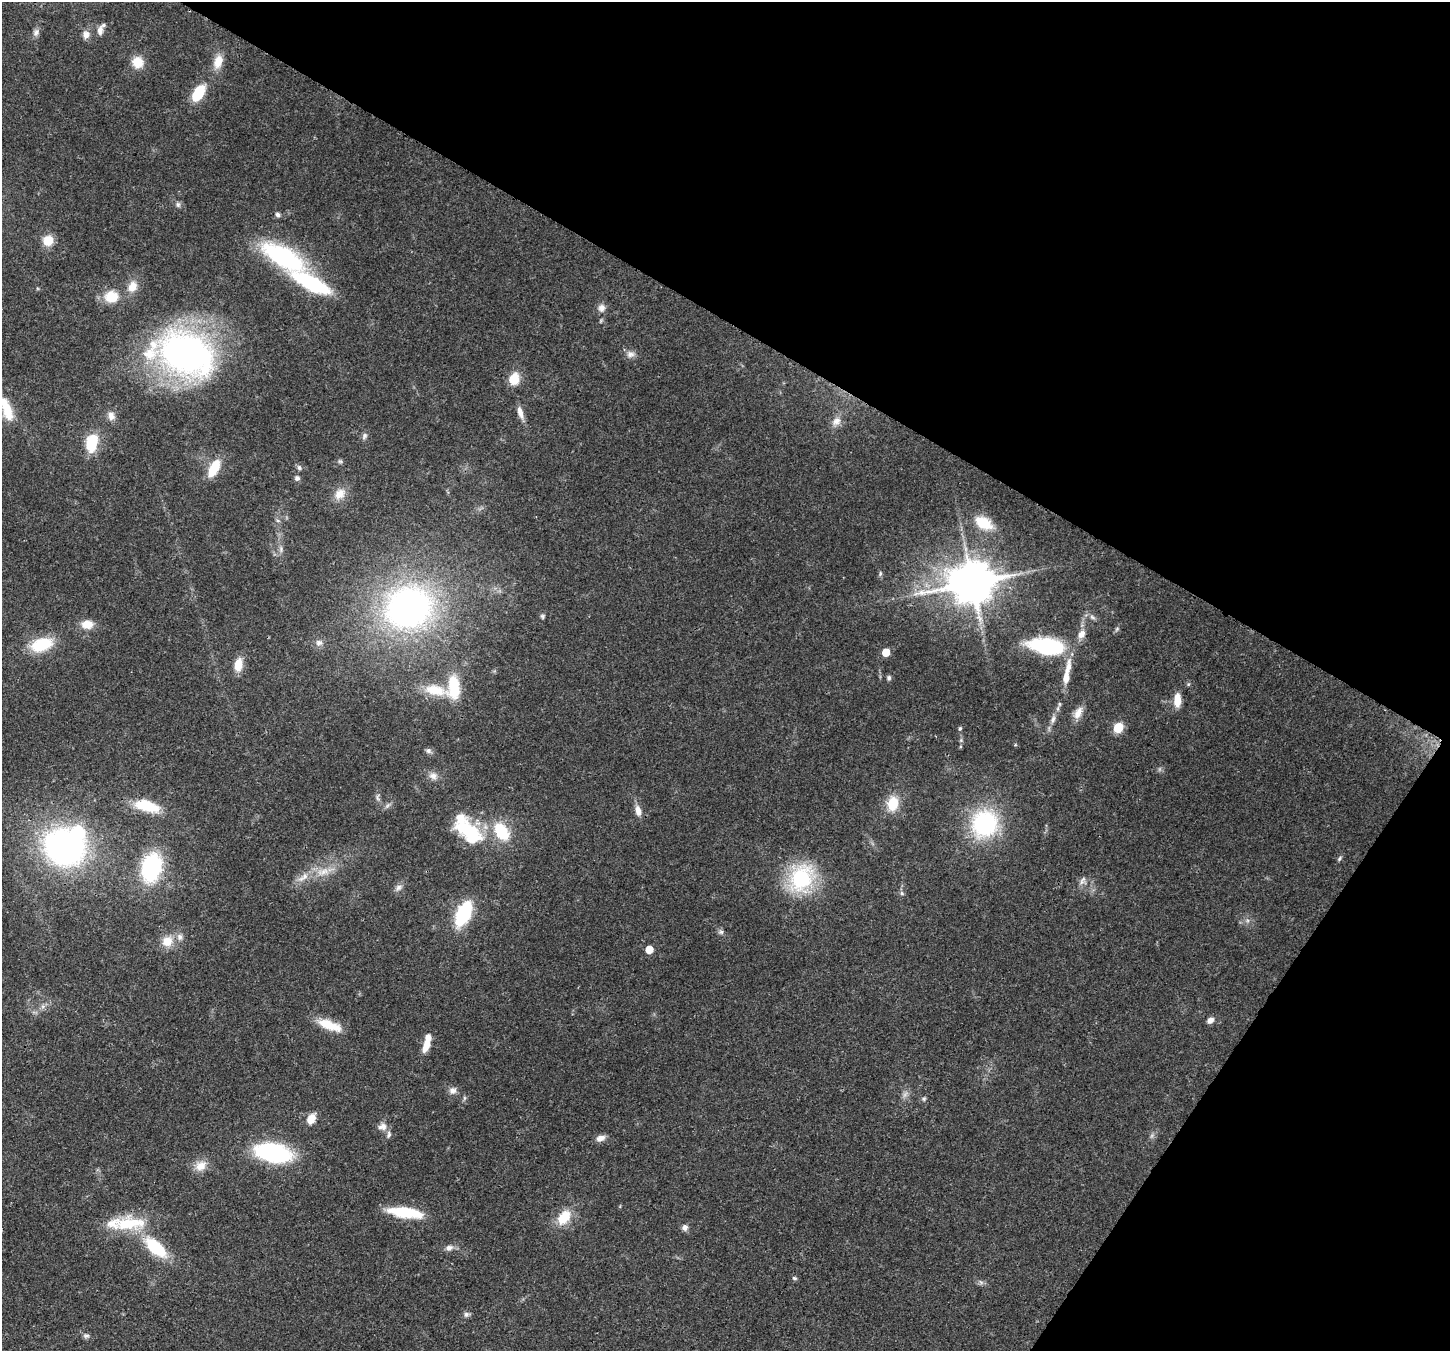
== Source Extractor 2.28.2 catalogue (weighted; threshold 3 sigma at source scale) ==
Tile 8 of 4 x 4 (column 4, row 2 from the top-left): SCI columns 4420-5867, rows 3057-4405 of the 5938 x 6042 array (HDU 1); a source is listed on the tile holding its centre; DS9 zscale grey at full resolution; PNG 1452 x 1353 px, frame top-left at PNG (2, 2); no overlay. Shown black and unused: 31% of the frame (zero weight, under 3 of 4 exposures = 8% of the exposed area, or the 3 px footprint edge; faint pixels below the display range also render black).
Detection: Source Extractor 2.28.2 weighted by HDU 2 'WHT'; one run over the whole footprint, this tile lists its part. Background 0.103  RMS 0.004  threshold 0.0181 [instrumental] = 3 sigma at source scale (4.5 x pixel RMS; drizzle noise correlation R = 1.50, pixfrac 1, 0.0396/0.0396 arcsec/px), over >= 5 px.
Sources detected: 112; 3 too faint to see at this stretch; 2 inside a brighter object's white glare — not listed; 8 inside a brighter listed object's ellipse — not listed separately; the other 99 listed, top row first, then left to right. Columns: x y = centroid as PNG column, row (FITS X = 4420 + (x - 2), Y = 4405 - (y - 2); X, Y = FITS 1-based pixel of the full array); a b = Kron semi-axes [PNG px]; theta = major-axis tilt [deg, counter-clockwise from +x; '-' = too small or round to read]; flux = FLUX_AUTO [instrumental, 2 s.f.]
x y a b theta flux
100 31 11 6 82 2.3
36 32 10 7 81 1.6
86 34 10 9 - 2.4
137 62 13 13 - 6.2
218 62 19 11 73 5.5
198 93 18 10 58 13
178 204 8 6 -78 1.2
277 215 5 5 - 1.5
48 240 11 11 - 6.1
283 257 39 16 -30 64
312 283 36 12 -28 44
132 286 15 11 64 5.2
111 297 17 15 9 9.1
601 308 11 10 - 2.5
186 354 60 43 -26 160
630 354 13 10 -1 2.4
514 379 14 11 73 7.1
7 409 31 13 -75 10
520 413 16 6 -72 3.3
111 416 12 9 -75 2.7
836 421 15 10 51 3.3
364 436 10 6 59 1.3
92 443 16 10 78 17
340 461 6 6 - 0.76
214 468 17 8 63 13
299 468 7 6 - 1.1
297 478 7 7 - 1.1
340 494 15 12 44 5.2
278 520 7 4 -19 0.77
984 523 25 14 -30 11
281 549 11 6 -85 1.6
880 573 7 4 90 0.7
972 583 15 12 17 1500
408 607 48 43 16 150
542 616 6 5 - 0.76
1092 617 9 6 -19 1.4
87 624 14 10 1 5.5
1117 629 7 5 46 0.8
1081 634 12 8 54 3.3
319 643 9 9 - 1.9
41 645 25 14 17 17
1047 646 35 16 -8 43
886 652 5 5 - 8.5
238 665 16 10 79 5.8
1068 667 28 9 80 6.3
889 678 7 5 87 0.91
454 687 29 15 -89 14
435 690 32 14 -11 11
1177 700 15 7 89 6.1
1059 704 7 5 83 0.88
1078 713 18 9 63 3.9
1053 719 13 6 76 2.3
960 728 6 5 - 0.65
1118 728 6 5 - 22
961 740 6 5 - 0.66
428 751 8 7 - 1.2
433 776 12 10 -20 2.7
377 798 10 5 -70 1.2
893 804 20 13 82 8.8
387 805 11 5 45 1.2
147 806 29 12 -14 15
638 811 14 7 -73 3.3
984 823 38 35 67 39
468 830 42 20 -40 30
501 831 23 15 -56 17
64 847 36 31 -25 130
1339 858 8 5 52 0.81
151 867 28 19 76 41
323 872 21 12 10 7.1
801 878 29 23 57 41
1083 881 12 9 63 2.3
398 888 11 8 31 1.9
902 893 6 5 - 0.79
463 914 19 10 65 39
721 932 7 6 - 1
167 941 14 13 - 6.2
649 950 5 5 - 7.1
43 1006 7 5 45 1.2
1210 1020 9 7 31 1.9
329 1025 30 10 -20 9.5
426 1045 15 8 69 5.1
453 1090 10 9 - 2.2
464 1098 6 4 89 0.73
924 1099 6 5 - 0.83
311 1119 12 9 67 4.8
382 1127 13 10 15 2.6
600 1138 11 7 16 2.7
273 1153 32 16 -13 56
201 1166 16 13 32 5
405 1212 38 11 -8 18
564 1217 20 13 52 10
128 1224 43 19 3 21
685 1228 8 7 - 1.8
155 1247 30 14 -41 21
449 1248 11 8 14 2.1
794 1278 7 5 -16 0.74
981 1282 8 5 -45 1
466 1314 8 6 10 1.2
86 1336 9 6 -15 1.2